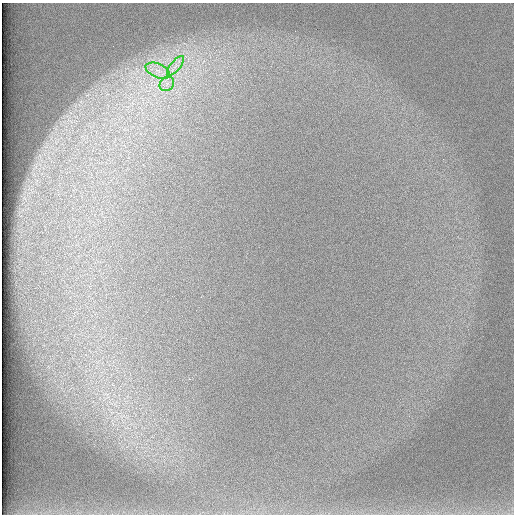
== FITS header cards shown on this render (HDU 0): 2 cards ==
NAXIS1  =                  512 /
NAXIS2  =                  512 /

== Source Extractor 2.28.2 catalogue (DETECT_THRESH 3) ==
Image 512 x 512 px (HDU 0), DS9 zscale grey, 1 PNG px = 1 image px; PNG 516 x 516 px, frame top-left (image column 1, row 512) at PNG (2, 3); each listed source drawn as its Kron ellipse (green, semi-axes under 4 px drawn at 4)
Background 97.3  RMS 2.9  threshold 8.69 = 3 sigma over >= 5 px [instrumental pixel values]
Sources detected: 3; all 3 listed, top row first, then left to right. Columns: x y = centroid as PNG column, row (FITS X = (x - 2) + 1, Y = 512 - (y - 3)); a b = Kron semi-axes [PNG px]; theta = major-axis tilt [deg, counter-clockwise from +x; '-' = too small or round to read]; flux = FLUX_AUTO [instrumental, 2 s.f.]
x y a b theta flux
176 66 12 5 50 1200
158 71 13 7 -23 1900
167 84 8 6 45 1000